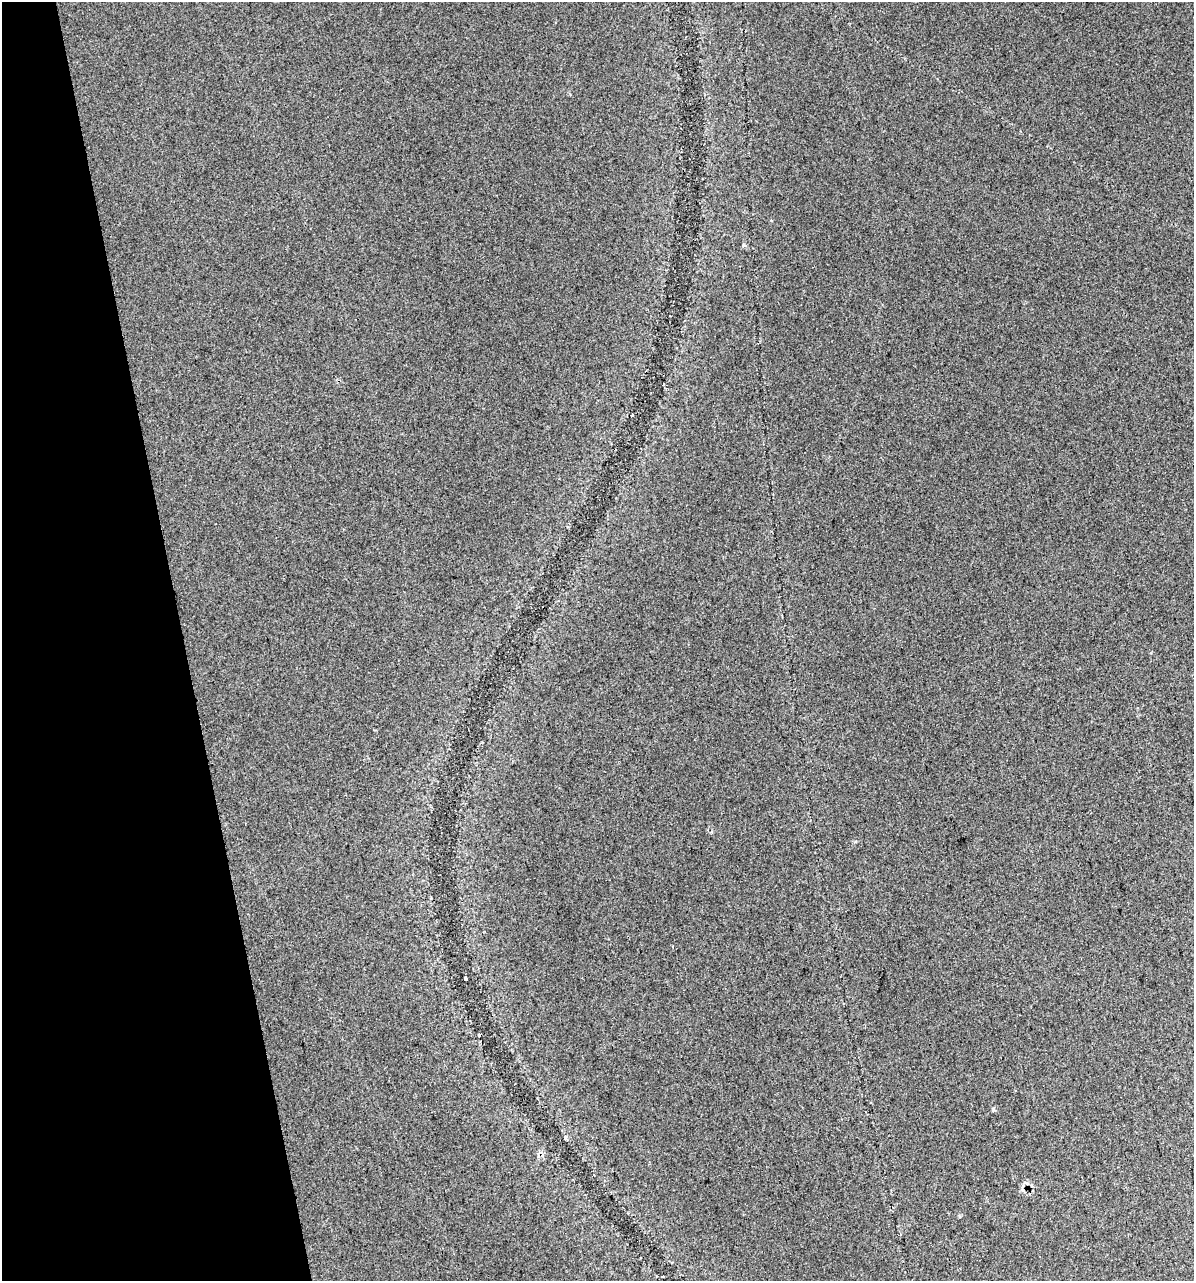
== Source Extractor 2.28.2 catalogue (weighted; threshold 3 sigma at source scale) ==
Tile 5 of 4 x 4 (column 1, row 2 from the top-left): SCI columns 55-1246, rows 2599-3877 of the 4924 x 5196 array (HDU 1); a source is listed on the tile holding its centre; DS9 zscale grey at full resolution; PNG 1196 x 1283 px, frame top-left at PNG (2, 2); no overlay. Shown black and unused: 15% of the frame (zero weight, under 2 of 3 exposures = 4% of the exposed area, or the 3 px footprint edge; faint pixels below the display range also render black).
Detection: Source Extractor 2.28.2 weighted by HDU 2 'WHT'; one run over the whole footprint, this tile lists its part. Background 0.0275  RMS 0.012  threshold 0.0538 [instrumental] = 3 sigma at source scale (4.5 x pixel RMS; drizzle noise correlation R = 1.50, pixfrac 1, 0.0396/0.0396 arcsec/px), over >= 5 px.
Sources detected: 5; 2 cosmic-ray / hot-pixel residue — not listed; the other 3 listed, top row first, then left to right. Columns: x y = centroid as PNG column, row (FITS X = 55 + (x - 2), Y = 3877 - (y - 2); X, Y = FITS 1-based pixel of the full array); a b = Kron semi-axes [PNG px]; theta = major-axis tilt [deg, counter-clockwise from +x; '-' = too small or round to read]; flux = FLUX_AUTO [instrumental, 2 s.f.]
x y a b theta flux
632 415 3 3 - 4.9
466 978 4 3 - 2.8
565 1138 5 3 - 1.5